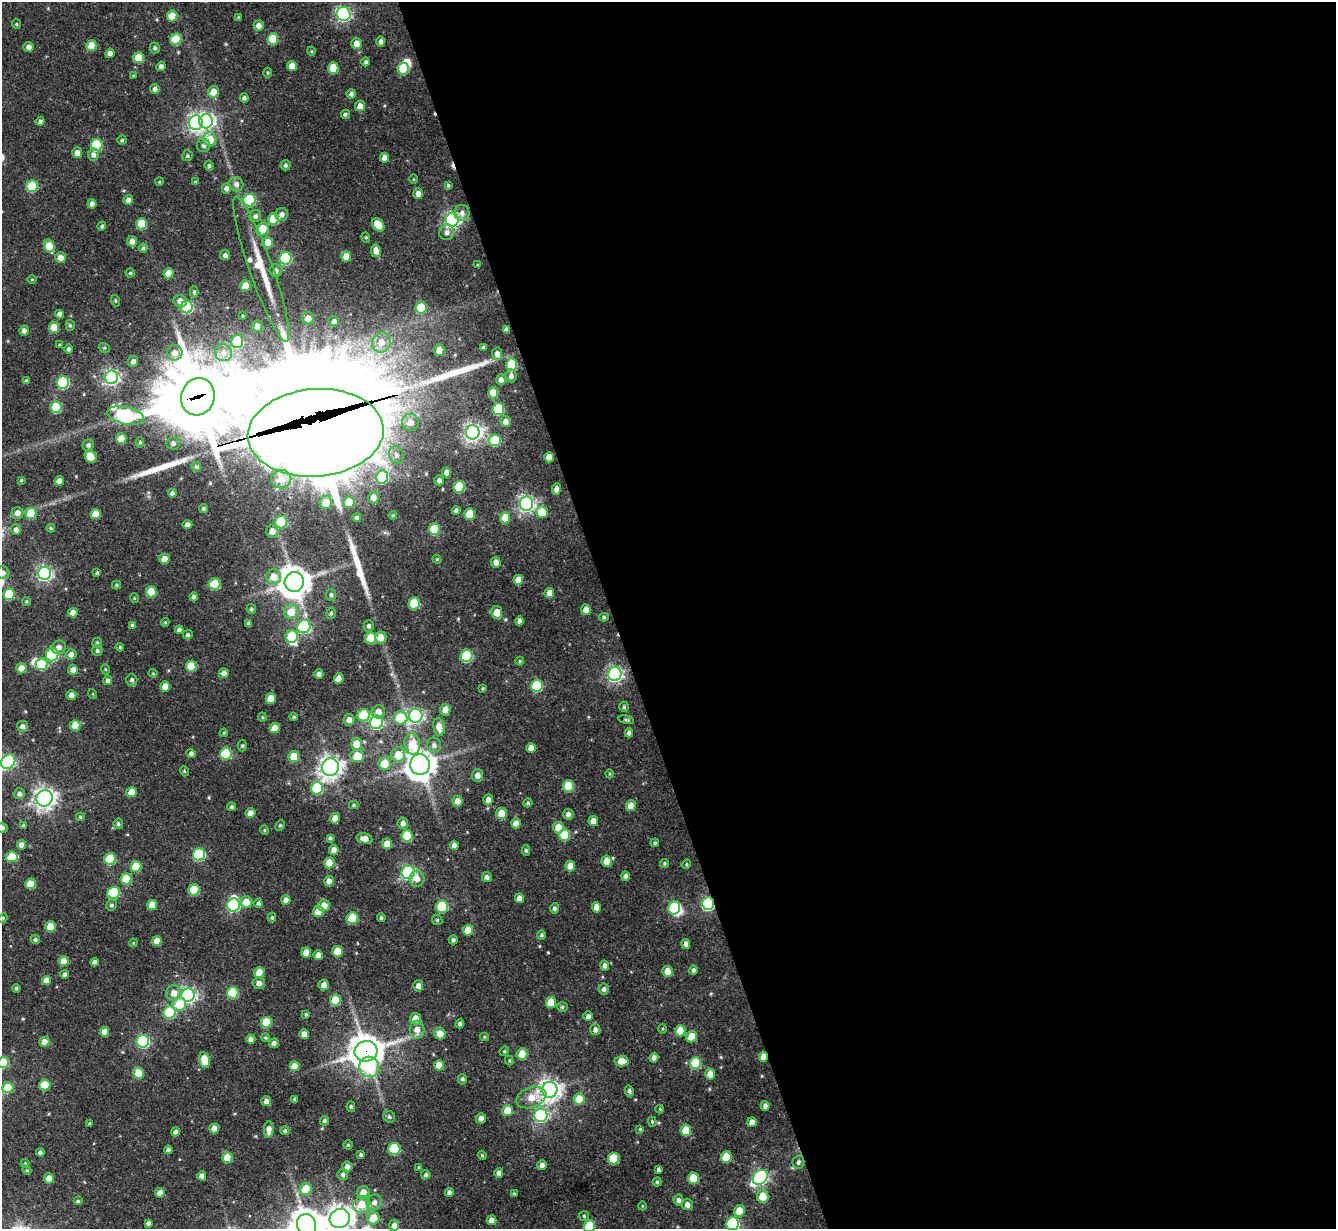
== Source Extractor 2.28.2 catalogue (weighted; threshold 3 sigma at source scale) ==
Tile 8 of 4 x 4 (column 4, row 2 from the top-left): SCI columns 4005-5338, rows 2724-3950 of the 5338 x 5324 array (HDU 1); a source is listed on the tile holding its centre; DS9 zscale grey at full resolution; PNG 1338 x 1231 px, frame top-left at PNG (2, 2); each listed source drawn as its Kron ellipse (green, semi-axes under 4 px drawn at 4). Shown black and unused: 54% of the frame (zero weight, under 3 of 5 exposures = <1% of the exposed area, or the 3 px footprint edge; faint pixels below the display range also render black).
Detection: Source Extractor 2.28.2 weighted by HDU 2 'WHT'; one run over the whole footprint, this tile lists its part. Background 0.182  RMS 0.0086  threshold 0.0387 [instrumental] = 3 sigma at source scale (4.5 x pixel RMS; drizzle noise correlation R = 1.50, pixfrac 1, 0.05/0.05 arcsec/px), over >= 5 px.
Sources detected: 476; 6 inside a brighter object's white glare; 1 cosmic-ray / hot-pixel residue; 3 long thin detections or spike segments (spike, bleed or trail) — neither listed nor drawn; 2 inside a brighter listed object's ellipse — not listed separately; the other 464 listed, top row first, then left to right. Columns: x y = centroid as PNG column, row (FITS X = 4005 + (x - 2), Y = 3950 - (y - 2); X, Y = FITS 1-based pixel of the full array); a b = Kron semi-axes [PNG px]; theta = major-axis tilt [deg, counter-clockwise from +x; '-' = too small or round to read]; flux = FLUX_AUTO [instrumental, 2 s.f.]
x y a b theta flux
344 14 7 7 - 210
172 16 5 5 - 15
238 17 4 4 - 0.71
16 24 5 4 - 1
259 25 5 5 - 5.5
176 39 6 5 - 33
273 39 5 5 - 33
381 42 5 4 - 2.8
357 43 5 5 - 6.8
91 46 5 5 - 16
29 47 5 5 - 3.8
155 48 5 5 - 1.8
311 51 4 3 - 0.81
110 53 5 4 - 4.7
138 58 5 5 - 22
366 62 4 4 - 1.8
161 66 5 4 - 3.1
292 66 5 5 - 10
333 68 6 5 - 28
403 69 6 5 - 37
268 73 5 3 - 0.93
133 76 4 3 - 0.93
155 89 5 4 - 2.8
213 92 6 5 - 10
351 94 5 4 - 2.9
244 98 4 4 - 2
360 106 5 5 - 6.4
345 114 5 4 - 1.8
40 121 4 4 - 2.4
206 121 7 6 - 280
196 123 7 6 - 260
210 139 7 6 - 17
122 140 4 4 - 1.3
97 145 6 6 - 52
204 145 7 6 - 2.9
77 153 5 5 - 4.5
93 155 6 5 - 3.7
188 156 5 5 - 1.3
385 158 5 4 - 5.3
286 165 5 5 - 1.7
209 166 5 4 - 1.5
413 179 4 3 - 0.69
159 182 4 3 - 0.84
195 182 4 3 - 1.2
236 184 7 6 - 3.6
448 185 3 3 - 1.4
32 186 6 5 - 45
226 188 5 4 - 3
418 194 5 5 - 5.5
128 200 5 5 - 4.5
250 200 6 6 - 80
92 204 5 4 - 3.7
462 213 8 7 - 4
282 214 6 6 - 3.9
255 216 6 5 - 2.5
274 219 5 5 - 25
452 220 7 6 - 260
142 224 5 5 - 27
378 225 7 5 -50 15
102 226 5 4 - 1.6
262 229 7 5 57 28
447 232 8 7 - 3.5
366 237 5 4 - 1.2
132 241 5 5 - 5.3
268 243 5 5 - 13
49 246 6 5 - 18
143 248 4 4 - 1.5
376 251 6 5 - 6.5
225 255 5 5 - 2.8
346 256 5 5 - 11
60 257 5 5 - 6.5
285 258 6 6 - 79
477 265 3 2 - 0.74
261 269 77 12 -71 35
276 270 6 6 - 3
130 273 4 4 - 1.2
168 273 5 5 - 11
32 279 4 3 - 0.75
245 286 5 5 - 13
194 292 6 4 89 1.4
115 301 6 4 -71 1.1
180 301 6 6 - 4.6
187 307 6 6 - 97
421 308 6 5 - 39
60 314 4 4 - 4.5
243 316 4 2 - 0.77
308 318 6 6 - 6.1
334 321 5 5 - 3.2
70 325 5 4 - 1.6
257 326 6 5 - 4.2
54 327 5 5 - 18
506 330 4 4 - 3
24 331 5 4 - 3.6
237 341 6 6 - 53
381 342 10 9 - 9.7
59 345 4 4 - 0.88
104 348 6 4 -19 1.3
483 348 4 3 - 1.8
68 349 5 4 - 2
439 350 5 5 - 12
175 353 8 7 - 5
223 353 9 8 - 5.7
497 354 6 5 - 5.2
133 361 5 5 - 3.2
512 365 6 5 - 44
511 376 6 5 - 3.5
112 377 7 6 - 260
501 380 5 5 - 4
26 381 4 3 - 1.3
63 383 6 6 - 84
493 393 5 5 - 14
198 397 19 16 70 5900
56 407 6 5 - 37
498 409 6 5 - 53
125 415 18 9 -13 120
505 421 6 5 - 4.9
410 422 8 8 - 8.4
473 432 7 7 - 430
316 433 68 44 4 11000
121 439 5 5 - 12
495 440 6 6 - 45
140 442 5 4 - 1.2
173 443 7 6 - 2.8
88 445 6 5 - 2.4
396 455 9 7 -71 4.1
90 457 7 5 -57 20
549 457 5 5 - 10
196 467 5 4 - 1.5
446 473 5 4 - 3.9
382 477 6 6 - 110
281 479 10 9 - 9.1
21 480 4 4 - 1.1
439 480 5 4 - 2.8
59 481 5 4 - 5.7
459 487 6 5 - 47
556 489 6 4 82 3.8
172 493 4 4 - 2.4
373 497 6 5 - 6.8
349 502 6 5 - 20
326 503 6 6 - 17
526 504 7 6 - 310
203 509 4 4 - 1.5
456 510 4 4 - 2.2
542 512 6 5 - 16
17 513 6 6 - 4.9
31 513 5 5 - 23
95 514 5 5 - 14
470 514 5 5 - 23
393 515 4 4 - 0.96
357 517 4 4 - 1.8
505 518 5 5 - 16
281 522 6 6 - 63
187 525 5 4 - 3.5
51 528 4 3 - 0.96
434 529 6 5 - 36
16 530 5 5 - 3.5
272 531 6 6 - 7
164 559 5 5 - 7.8
437 559 4 4 - 0.89
496 562 5 4 - 4.5
3 573 6 6 - 3.6
45 573 6 6 - 240
97 573 4 3 - 1.3
273 577 7 7 - 11
518 580 5 5 - 9.2
294 582 10 9 - 1400
215 584 5 5 - 38
116 585 4 4 - 1.1
151 592 5 5 - 26
549 593 5 4 - 6.5
9 594 6 5 - 37
331 595 6 5 - 1.9
194 597 4 4 - 2.4
134 598 5 3 - 0.79
26 601 4 4 - 1.1
414 603 6 5 - 41
251 609 5 4 - 1.5
586 610 5 4 - 6.9
291 612 7 7 - 14
497 612 6 5 - 14
73 613 5 4 - 7.5
331 613 6 4 74 1.6
604 617 5 4 - 1.4
519 621 4 4 - 3
165 622 4 4 - 0.94
249 624 4 4 - 2.1
132 625 4 4 - 1.5
369 626 6 5 - 2.3
304 627 7 6 - 110
179 630 4 4 - 3.1
188 635 5 4 - 1.8
292 636 6 6 - 34
381 637 6 5 - 10
371 638 6 5 - 30
97 643 5 4 - 1.6
59 647 7 6 - 4.3
120 647 4 3 - 0.98
97 650 5 5 - 1.8
71 654 5 5 - 4.4
52 655 6 6 - 92
466 656 6 6 - 66
520 661 4 4 - 0.98
41 664 6 6 - 41
191 666 5 5 - 22
21 668 5 5 - 9.5
105 669 5 3 - 0.85
73 670 5 5 - 5.6
153 673 4 4 - 0.9
224 673 5 5 - 4.9
319 674 4 4 - 3.3
615 674 7 6 - 250
339 678 5 5 - 8.6
108 680 4 4 - 2.3
132 680 6 5 - 2.4
165 686 5 5 - 9.6
537 686 6 5 - 61
483 688 4 3 - 0.91
93 694 5 3 - 0.77
71 695 5 5 - 4.2
271 699 5 5 - 13
624 707 5 4 - 1.6
445 710 6 5 - 7
378 712 7 6 - 6.7
364 715 6 6 - 54
416 716 7 6 - 210
262 717 4 4 - 0.92
294 717 4 3 - 1.2
400 718 7 6 - 34
349 720 5 5 - 5.9
626 720 8 4 -9 1.4
377 722 7 6 - 150
75 725 5 5 - 16
22 726 5 5 - 3.4
439 727 9 6 -79 9.3
275 728 5 5 - 11
224 733 4 3 - 0.88
629 733 4 4 - 2.9
357 744 6 5 - 16
412 744 11 8 -82 20
434 745 7 7 - 3.6
242 746 6 4 -90 1.3
531 748 5 5 - 7.4
191 753 5 4 - 2.4
226 754 6 5 - 52
398 755 7 7 - 16
294 756 5 5 - 19
357 756 7 6 - 18
8 762 8 6 50 160
384 764 6 6 - 20
420 765 10 9 - 1200
330 767 9 8 - 580
184 771 5 3 - 0.86
610 774 4 3 - 0.88
477 775 6 5 - 5.5
568 786 6 5 - 36
317 788 6 6 - 54
131 792 5 5 - 13
19 794 6 5 - 2.8
45 798 8 8 - 480
488 799 5 5 - 4.2
457 801 5 5 - 6.7
528 803 4 4 - 1.6
354 805 4 4 - 1.3
631 806 5 5 - 9.3
232 807 4 4 - 1.7
250 813 5 5 - 5.7
501 813 5 5 - 12
568 814 5 5 - 3.4
80 817 4 4 - 1.3
335 818 5 4 - 7
593 821 5 5 - 7.6
403 823 6 5 - 4.1
516 823 5 4 - 5.3
118 824 5 5 - 1.4
23 825 4 4 - 1.4
280 825 5 4 - 1.3
2 828 5 5 - 2.2
558 828 6 5 - 13
264 830 4 4 - 0.97
565 835 6 5 - 34
407 836 6 5 - 38
330 838 4 4 - 1.6
364 838 8 5 -9 6.1
655 843 4 4 - 1.4
387 844 5 5 - 10
21 845 5 4 - 6.6
454 845 4 4 - 4.2
334 850 5 5 - 6
526 850 5 4 - 1.4
199 854 6 6 - 85
12 857 6 5 - 30
110 859 6 5 - 48
606 861 5 5 - 11
329 863 5 5 - 18
665 863 4 4 - 1.3
686 864 5 4 - 1.1
136 866 5 5 - 26
570 866 5 5 - 11
408 872 7 6 - 170
626 876 5 4 - 2.6
487 877 5 4 - 2.9
126 879 5 5 - 31
417 879 8 7 - 5.5
329 881 5 5 - 5.7
30 884 5 5 - 15
194 890 5 5 - 31
114 893 6 6 - 55
519 898 5 4 - 5.6
286 900 5 4 - 5.5
246 902 6 6 - 11
258 903 4 4 - 1.8
708 904 6 6 - 130
111 905 5 5 - 1.8
152 905 5 5 - 13
234 905 6 6 - 120
324 906 6 5 - 9.9
442 907 6 6 - 59
596 907 5 4 - 7.6
554 908 5 4 - 2
674 908 7 6 - 56
318 911 6 5 - 15
3 918 5 4 - 1
272 918 5 4 - 1.4
352 918 6 6 - 37
381 918 4 4 - 1.6
437 920 5 5 - 1.3
50 926 5 5 - 17
468 930 5 5 - 17
541 935 5 4 - 1.5
35 940 4 4 - 1.8
453 940 4 4 - 2.3
157 941 5 5 - 9.1
133 943 4 3 - 0.7
686 944 5 4 - 4
338 951 5 5 - 17
306 952 5 5 - 11
318 955 5 5 - 6.4
64 961 5 5 - 13
95 962 4 4 - 3.3
605 966 5 4 - 3.1
693 970 5 4 - 1.9
667 971 5 5 - 9.8
259 972 5 5 - 12
65 974 4 4 - 2.8
46 980 5 4 - 8.4
259 983 6 6 - 4.3
324 985 5 5 - 4.8
418 986 5 5 - 4.6
16 988 4 4 - 1.3
604 989 5 5 - 2.6
174 993 7 7 - 8.2
233 993 6 5 - 46
188 995 7 6 - 290
335 1000 5 5 - 24
551 1002 6 5 - 20
179 1004 7 7 - 20
562 1007 5 4 - 1.4
170 1012 6 6 - 59
306 1014 4 3 - 1.2
588 1016 5 4 - 2.8
415 1019 6 5 - 10
266 1022 5 5 - 27
460 1024 4 4 - 2.4
662 1029 5 3 - 0.96
417 1030 9 7 -83 7
595 1030 5 5 - 2.9
680 1031 5 5 - 19
104 1032 5 4 - 7.7
304 1034 5 4 - 7.2
440 1034 6 5 - 10
484 1037 4 4 - 0.98
691 1037 6 5 - 17
266 1038 4 4 - 1.1
251 1039 4 4 - 3.6
143 1041 6 6 - 130
44 1042 5 5 - 7.8
274 1043 5 4 - 3
366 1051 11 10 - 1800
504 1051 5 4 - 1.2
522 1054 6 5 - 14
763 1057 5 4 - 8.1
654 1058 5 4 - 4
205 1060 8 5 -77 15
509 1061 5 4 - 0.96
621 1061 7 5 3 10
3 1062 5 5 - 37
696 1063 6 5 - 48
439 1065 5 5 - 11
294 1066 5 5 - 10
369 1067 10 10 - 36
139 1073 5 5 - 20
710 1074 5 5 - 13
462 1079 5 4 - 1.6
45 1085 5 5 - 27
8 1088 6 5 - 23
550 1090 8 7 - 610
629 1091 5 4 - 2.2
531 1097 15 10 20 14
295 1099 3 3 - 1.7
579 1099 6 5 - 16
266 1101 5 5 - 3.9
765 1106 5 4 - 3
351 1107 5 4 - 1.4
660 1109 4 4 - 0.81
507 1111 5 5 - 17
541 1115 7 6 - 150
389 1117 6 5 - 1.8
481 1118 5 5 - 4.8
324 1121 5 4 - 1.7
652 1122 5 4 - 1.1
752 1122 5 4 - 6
89 1123 4 3 - 0.95
214 1128 5 5 - 7.9
640 1129 4 4 - 0.87
269 1130 8 5 87 5.7
686 1130 5 5 - 23
285 1131 4 4 - 1.8
176 1132 4 4 - 2.9
348 1145 4 4 - 1.2
394 1149 6 6 - 57
168 1150 4 4 - 2.2
40 1152 4 4 - 2.4
361 1155 4 4 - 1.4
482 1155 4 4 - 0.95
726 1157 6 5 - 24
227 1158 5 5 - 17
613 1158 6 5 - 38
798 1162 7 5 74 2.4
25 1163 4 4 - 0.86
542 1165 5 4 - 3.8
347 1167 5 5 - 4.9
419 1167 4 4 - 1.2
27 1170 4 4 - 0.93
659 1170 3 3 - 2
499 1173 5 4 - 3.2
343 1175 5 5 - 2.3
426 1175 5 4 - 1.7
202 1176 4 4 - 5.7
760 1177 8 6 45 210
49 1178 5 5 - 7.2
693 1178 6 5 - 26
657 1182 4 4 - 1.3
306 1189 6 6 - 19
363 1192 6 6 - 8.8
449 1192 4 4 - 2.8
160 1193 5 4 - 5.2
514 1193 4 3 - 0.91
763 1196 6 5 - 17
678 1200 5 5 - 2.8
78 1201 5 4 - 1.3
374 1202 8 7 - 4.5
362 1204 9 7 38 18
687 1205 5 5 - 4.5
642 1206 4 3 - 0.65
739 1211 6 5 - 17
584 1216 5 5 - 1.4
340 1218 10 9 - 750
373 1218 6 6 - 19
492 1220 5 5 - 5.8
148 1223 4 4 - 2.5
733 1224 6 6 - 97
306 1225 11 9 -71 1600
394 1225 5 5 - 5.3
589 1226 6 5 - 39
Overlapping masked pixels (flux is a lower limit): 5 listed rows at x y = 198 397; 316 433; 708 904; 366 1051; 763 1057
Isophote crosses this tile's border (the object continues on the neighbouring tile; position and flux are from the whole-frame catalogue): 8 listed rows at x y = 3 573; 8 762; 2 828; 3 1062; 340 1218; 733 1224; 306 1225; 589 1226